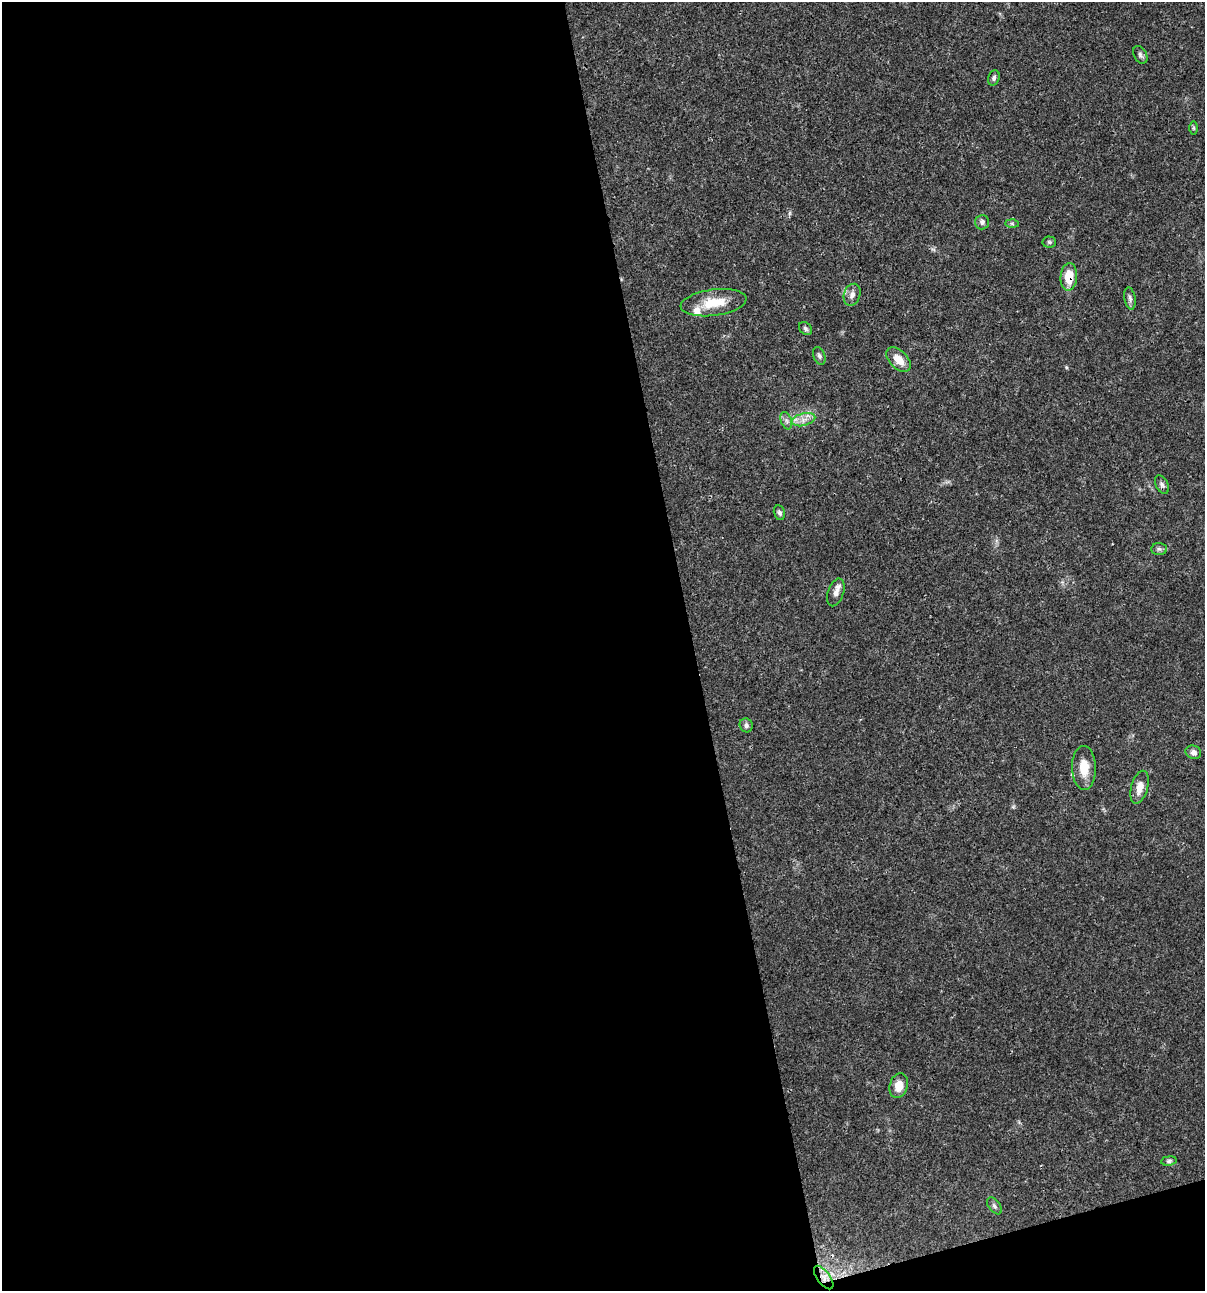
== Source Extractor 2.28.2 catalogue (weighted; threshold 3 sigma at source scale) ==
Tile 13 of 4 x 4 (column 1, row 4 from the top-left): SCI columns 103-1305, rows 3-1291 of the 4962 x 5160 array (HDU 1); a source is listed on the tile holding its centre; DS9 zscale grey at full resolution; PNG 1207 x 1293 px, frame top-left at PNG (2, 2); each listed source drawn as its Kron ellipse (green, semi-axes under 4 px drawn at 4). Shown black and unused: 59% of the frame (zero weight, under 3 of 4 exposures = <1% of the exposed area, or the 3 px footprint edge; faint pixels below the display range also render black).
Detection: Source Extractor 2.28.2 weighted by HDU 2 'WHT'; one run over the whole footprint, this tile lists its part. Background 0.0315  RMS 0.002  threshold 0.00908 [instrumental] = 3 sigma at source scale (4.5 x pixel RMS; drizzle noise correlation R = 1.50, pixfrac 1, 0.0396/0.0396 arcsec/px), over >= 5 px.
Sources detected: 28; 1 inside a brighter listed object's ellipse — not listed separately; the other 27 listed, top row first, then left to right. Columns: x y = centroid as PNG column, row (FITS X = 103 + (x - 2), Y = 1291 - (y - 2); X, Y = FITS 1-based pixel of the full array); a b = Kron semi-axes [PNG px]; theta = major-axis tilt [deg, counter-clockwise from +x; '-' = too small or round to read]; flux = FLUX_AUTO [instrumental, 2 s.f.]
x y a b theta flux
1140 55 9 6 -60 0.56
994 78 8 5 72 0.48
1194 128 6 4 -90 0.28
982 222 7 7 - 0.66
1012 224 6 4 -1 0.32
1049 242 7 5 -4 0.4
1069 277 14 8 86 4.2
852 295 11 8 73 1.1
1130 298 11 5 -80 0.66
714 303 33 13 8 5.4
805 328 7 5 -47 0.44
819 356 9 6 -68 0.51
898 360 15 9 -46 2.6
804 420 12 6 15 1.3
786 421 9 5 -71 0.62
1162 485 10 6 -62 0.59
779 513 7 5 -76 0.51
1159 549 8 6 -2 0.51
836 592 14 8 71 1.2
746 725 7 6 - 0.62
1193 752 8 6 -17 0.81
1084 768 22 12 -88 3.7
1140 787 17 8 73 2.2
899 1086 12 9 73 2.5
1169 1161 8 5 8 0.4
994 1206 9 5 -53 0.55
824 1277 14 6 -54 1.5
Overlapping masked pixels (flux is a lower limit): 2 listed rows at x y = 1069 277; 824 1277